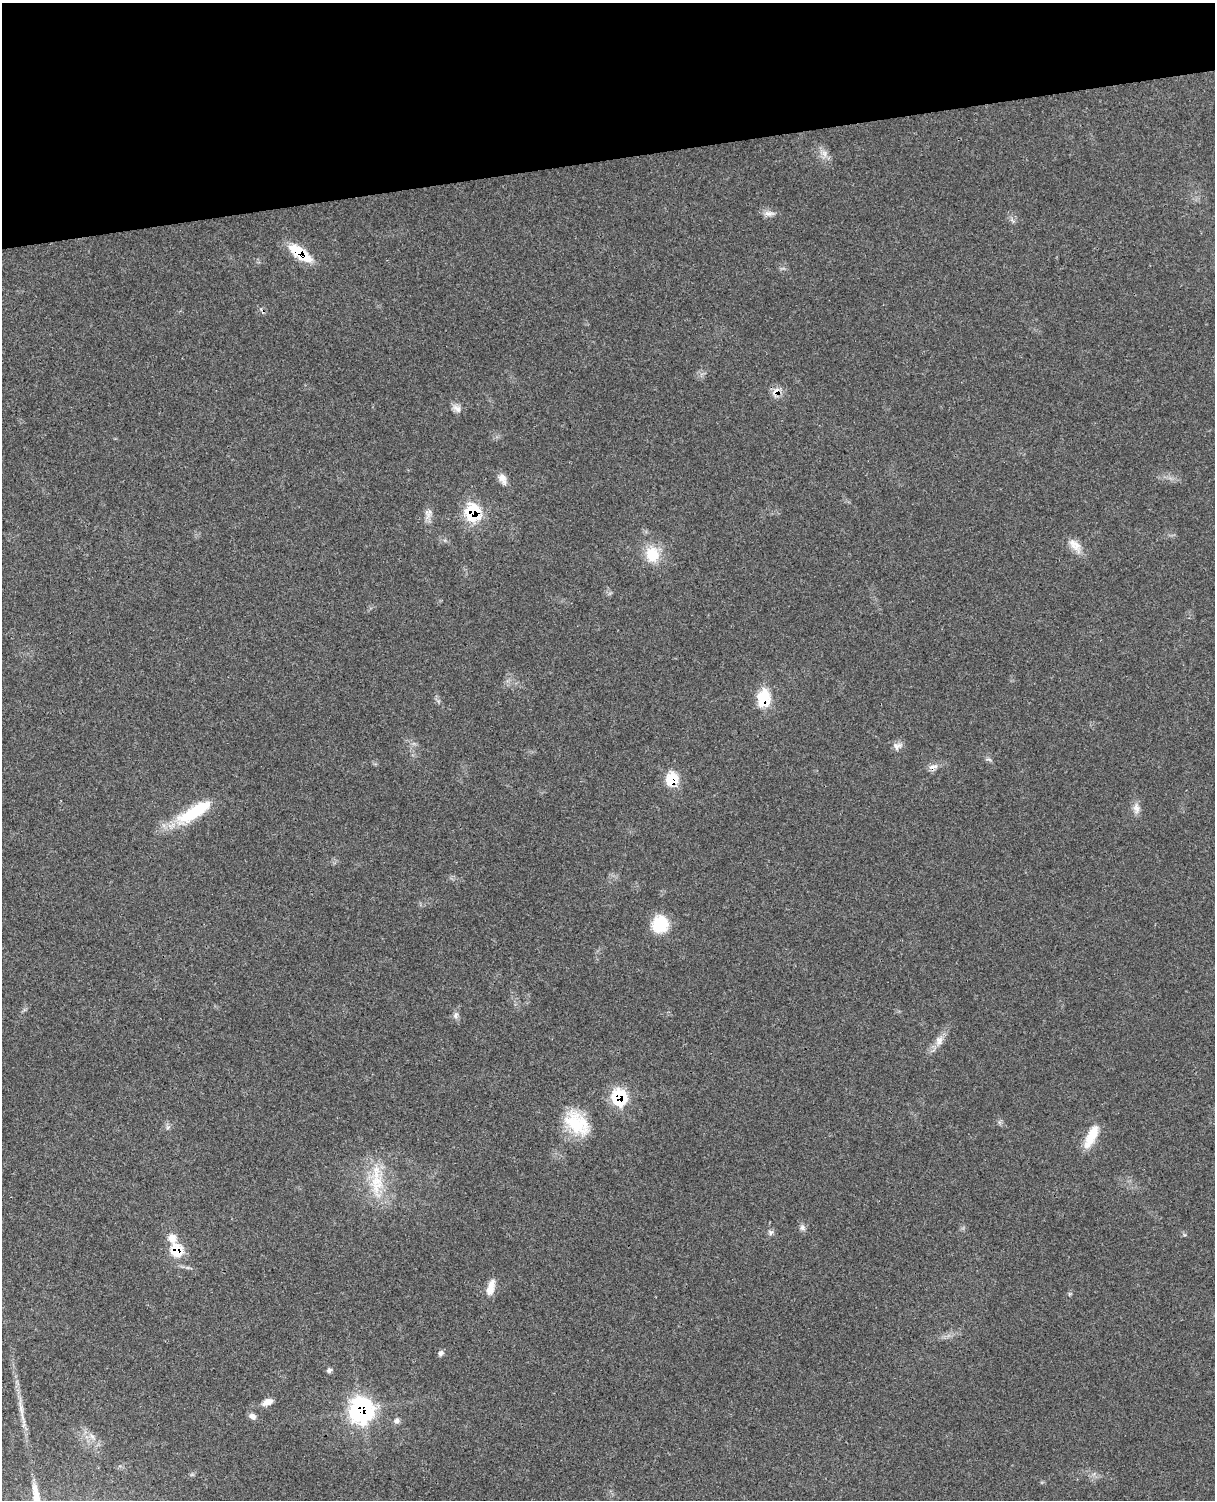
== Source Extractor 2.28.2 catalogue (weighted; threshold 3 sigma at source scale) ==
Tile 3 of 4 x 3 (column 3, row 1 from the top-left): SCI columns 2558-3770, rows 3273-4770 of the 5102 x 4931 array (HDU 1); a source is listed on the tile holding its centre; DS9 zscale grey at full resolution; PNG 1217 x 1502 px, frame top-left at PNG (2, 3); no overlay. Shown black and unused: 10% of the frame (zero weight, under 3 of 4 exposures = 6% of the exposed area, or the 3 px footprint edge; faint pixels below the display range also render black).
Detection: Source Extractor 2.28.2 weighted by HDU 2 'WHT'; one run over the whole footprint, this tile lists its part. Background 0.0975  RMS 0.0064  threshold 0.0286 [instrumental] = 3 sigma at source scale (4.5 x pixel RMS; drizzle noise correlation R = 1.50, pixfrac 1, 0.05/0.05 arcsec/px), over >= 5 px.
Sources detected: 38; all 38 listed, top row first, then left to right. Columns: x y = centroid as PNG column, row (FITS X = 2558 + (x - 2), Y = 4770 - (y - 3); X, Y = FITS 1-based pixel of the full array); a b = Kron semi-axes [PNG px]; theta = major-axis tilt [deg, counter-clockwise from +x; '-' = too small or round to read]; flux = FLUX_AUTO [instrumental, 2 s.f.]
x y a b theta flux
824 153 10 7 -74 3.5
769 213 16 7 -5 3.5
300 253 28 10 -36 22
776 391 12 9 22 5
457 408 14 8 -41 3.4
503 479 16 8 -68 4.7
473 513 12 11 - 42
427 514 17 7 -76 3.7
1075 545 23 11 -49 7.2
652 554 23 19 -79 16
764 698 21 15 85 19
897 746 14 9 16 3.5
989 759 9 3 -13 1.2
933 767 16 6 13 3.4
672 779 16 14 80 15
1136 808 16 8 -82 4.1
194 812 49 14 31 33
660 924 18 17 - 22
455 1015 10 6 82 2.4
939 1040 14 9 82 4.7
619 1097 11 10 - 42
577 1123 37 23 -46 28
168 1127 7 4 19 1.2
1091 1136 30 10 64 14
376 1181 54 16 -88 26
802 1228 8 7 - 2.1
771 1232 7 7 - 1.8
172 1238 13 11 -69 6.3
177 1250 7 7 - 30
491 1288 23 9 73 7.5
441 1353 8 6 45 1.8
329 1370 7 5 43 1.5
267 1402 12 7 21 4.6
21 1408 27 4 -79 6.5
361 1410 11 10 - 250
252 1416 9 7 -27 2.9
397 1421 8 7 - 2.1
92 1436 7 6 - 2.2
Overlapping masked pixels (flux is a lower limit): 8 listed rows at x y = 300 253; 776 391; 473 513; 764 698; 672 779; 619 1097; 177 1250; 361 1410